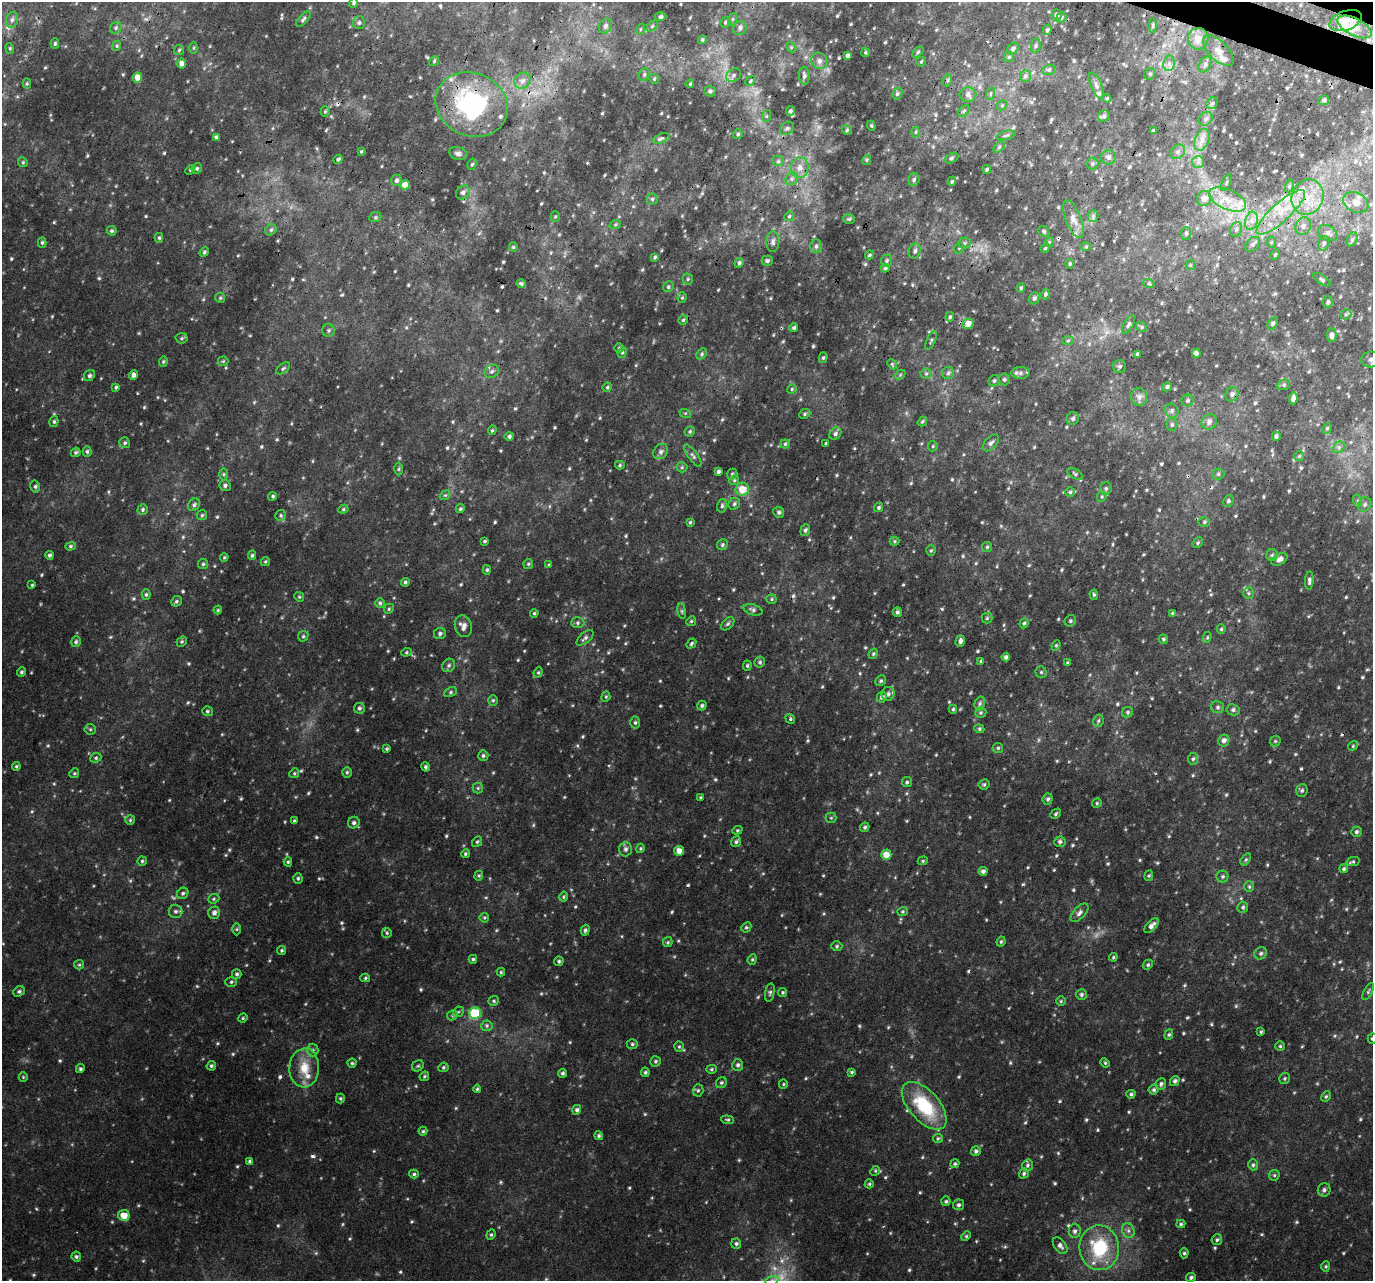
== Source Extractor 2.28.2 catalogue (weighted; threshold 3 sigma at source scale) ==
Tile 10 of 4 x 4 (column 2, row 3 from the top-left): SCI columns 1404-2774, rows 1608-2886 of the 5540 x 5708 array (HDU 1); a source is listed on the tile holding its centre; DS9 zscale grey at full resolution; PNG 1375 x 1283 px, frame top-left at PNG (2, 2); each listed source drawn as its Kron ellipse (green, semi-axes under 4 px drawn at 4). Shown black and unused: <1% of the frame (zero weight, under 3 of 4 exposures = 5% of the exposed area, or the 3 px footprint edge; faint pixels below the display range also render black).
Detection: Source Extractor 2.28.2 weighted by HDU 2 'WHT'; one run over the whole footprint, this tile lists its part. Background 0.063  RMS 0.0067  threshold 0.0303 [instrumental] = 3 sigma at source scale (4.5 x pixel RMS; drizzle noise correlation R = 1.50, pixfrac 1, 0.0396/0.0396 arcsec/px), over >= 5 px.
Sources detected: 734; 3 too faint to see at this stretch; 11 cosmic-ray / hot-pixel residue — neither listed nor drawn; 11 inside a brighter listed object's ellipse — not listed separately; of the other 709, all 500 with FLUX_AUTO >= 0.808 (the completeness limit of this list) listed and drawn (209 fainter detections not listed), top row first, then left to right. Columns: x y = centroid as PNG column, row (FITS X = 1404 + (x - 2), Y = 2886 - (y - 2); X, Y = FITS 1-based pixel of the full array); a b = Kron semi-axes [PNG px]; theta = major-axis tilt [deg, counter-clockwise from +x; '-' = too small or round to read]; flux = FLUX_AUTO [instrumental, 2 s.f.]
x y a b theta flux
353 3 5 4 - 1.2
1057 15 6 5 - 1.6
660 17 6 4 3 1.8
1061 18 5 4 - 1.2
303 19 9 4 48 1.4
733 19 6 4 71 1
12 20 8 6 72 2.3
1346 21 17 9 20 8.4
725 22 5 5 - 1.1
359 23 6 6 - 1.5
1153 25 7 3 89 0.9
605 26 8 6 66 2.3
652 26 6 4 46 1
1355 27 18 8 -27 7.6
116 28 6 5 - 1.3
740 28 7 6 - 2.5
641 29 6 3 70 0.82
1047 30 5 4 - 1.3
1198 39 11 10 - 6.7
702 40 4 4 - 1.1
55 43 5 4 - 1
1036 45 7 4 83 1.3
117 46 5 4 - 0.95
791 47 6 4 -46 0.9
10 48 5 4 - 0.99
194 48 6 4 90 0.94
1013 49 6 5 - 1.8
179 50 5 5 - 1
1218 51 19 9 -45 6
865 52 4 3 - 0.82
918 52 6 4 45 1
848 56 4 3 - 2
1009 57 5 4 - 0.94
434 61 5 4 - 0.91
819 61 8 7 - 2.8
921 62 5 4 - 0.82
181 63 5 4 - 3.8
1169 63 8 5 79 2.4
1205 64 8 5 64 2.1
1049 70 6 5 - 1.4
644 74 7 5 69 1.4
1150 74 6 5 - 0.97
734 75 8 6 35 2.1
804 76 9 5 -87 2
1025 76 6 5 - 1.5
137 78 5 4 - 7.5
654 79 5 4 - 0.92
948 80 6 4 71 0.95
523 81 8 7 - 3.3
750 81 5 4 - 0.95
27 84 5 4 - 0.86
690 84 4 3 - 0.81
1096 85 14 5 -68 2.7
710 91 5 5 - 1.3
897 94 6 5 - 1.4
990 94 6 4 71 1
968 95 8 7 - 3
1107 98 4 4 - 0.81
1324 100 5 4 - 1.5
1212 103 6 5 - 1.4
472 104 37 31 -23 92
1002 105 6 4 46 0.91
790 111 5 4 - 1.2
964 111 7 4 46 1.2
325 112 5 4 - 0.89
766 116 6 4 71 0.83
1104 116 6 5 - 1.5
1206 119 7 6 - 2.1
871 126 5 4 - 0.82
787 128 8 6 36 1.7
847 130 5 4 - 0.97
1153 131 4 3 - 0.99
915 132 5 3 - 0.82
738 134 5 5 - 1.1
1006 135 10 3 15 1.1
216 137 4 4 - 1.5
661 138 9 4 19 2.2
1202 140 11 7 70 4.3
999 147 7 4 46 1.1
361 151 3 3 - 0.88
1178 152 8 6 45 2.1
458 153 9 6 -15 2.1
1109 157 7 7 - 2.2
951 158 7 4 27 1.1
338 159 5 3 - 1.2
867 160 5 4 - 0.83
778 161 6 5 - 1.6
23 162 5 4 - 1
1198 162 6 6 - 2.1
472 164 6 4 73 1.1
1092 164 6 6 - 1.2
197 168 5 5 - 1.3
800 168 10 8 87 5.4
987 169 4 3 - 1
190 170 5 4 - 0.84
792 179 7 5 45 1.8
397 180 6 5 - 1.8
914 180 6 5 - 1.4
952 181 4 3 - 1
1226 182 9 3 69 0.96
405 185 5 4 - 5.5
1289 186 6 4 71 1.1
463 192 8 6 42 2.3
1307 197 18 15 66 17
1204 198 7 7 - 5.8
652 199 5 5 - 1.1
1228 200 20 10 -24 12
1356 203 13 9 -29 5.5
1281 212 31 9 42 18
789 216 5 4 - 1
1093 216 5 5 - 1.4
375 217 6 5 - 1
555 217 5 4 - 0.86
849 219 6 5 - 1
1073 219 20 7 -68 5.8
1251 221 9 6 74 3.7
615 225 6 4 20 0.89
1303 226 9 7 65 3.3
1236 229 7 5 70 2
271 230 6 5 - 1.1
112 231 5 4 - 1.2
1044 231 6 5 - 1.4
1186 233 6 5 - 1.4
1328 233 10 7 -28 3
159 238 5 4 - 1
1352 239 7 5 64 1.7
42 242 5 4 - 1
773 242 10 6 88 2.4
1049 242 5 4 - 0.98
1271 242 6 4 -73 0.85
964 243 6 5 - 1.4
1324 243 7 5 73 1.8
1253 244 8 6 44 2.1
816 246 7 5 87 1.5
1086 246 6 4 1 0.93
513 247 4 4 - 0.83
959 248 6 4 46 0.98
1045 248 5 4 - 0.9
915 251 8 6 71 2.1
204 252 5 4 - 1.2
869 255 4 3 - 0.83
1275 255 6 4 62 1
655 257 4 3 - 0.96
767 261 5 5 - 1.8
887 261 6 5 - 1.3
739 263 5 4 - 1.7
1070 264 4 4 - 1.1
1190 265 5 4 - 0.88
885 268 4 4 - 0.97
688 279 5 5 - 1
1322 280 10 4 -35 1.4
521 284 5 4 - 1.3
1149 284 6 3 -19 0.85
668 287 5 5 - 1.2
1021 288 5 4 - 0.99
1045 294 5 4 - 1.3
220 298 5 4 - 0.92
682 298 5 4 - 0.88
1034 298 6 5 - 1.7
1328 302 6 5 - 1.3
1346 314 5 5 - 1.1
950 317 5 4 - 1.1
683 320 5 4 - 1.1
1273 323 6 4 58 1.4
968 324 5 5 - 6.6
1129 324 10 4 61 1.6
1141 327 6 4 -25 1.1
794 328 4 4 - 1.3
328 330 6 6 - 1.3
1332 335 6 5 - 2.6
182 338 6 5 - 1.1
931 340 10 3 65 1
1068 340 6 4 2 1
619 348 4 4 - 0.93
622 352 5 4 - 1
1196 353 4 4 - 1.6
702 354 6 4 44 1.2
1137 354 4 4 - 1
823 358 5 4 - 1
1371 359 9 8 - 3.1
163 361 5 4 - 0.99
223 361 5 5 - 0.82
892 364 6 4 -47 0.91
1120 366 6 6 - 1.4
283 368 8 4 37 1.1
492 371 7 6 - 1.8
948 373 6 6 - 1.4
1020 373 9 6 0 2.3
926 374 5 5 - 1
133 375 5 4 - 2.9
900 375 6 4 46 0.88
89 376 6 5 - 1.6
1004 379 6 5 - 1.4
994 381 6 5 - 1.4
1284 385 6 5 - 1.2
116 387 4 4 - 1
607 387 5 4 - 0.96
1167 387 5 4 - 1.4
792 389 5 4 - 0.81
1232 394 7 6 - 2.2
1139 397 8 8 - 3.2
1293 399 6 4 83 2.7
1187 400 6 6 - 1.2
1172 411 7 6 - 1.9
685 413 6 4 -17 0.83
805 414 6 4 24 1.1
1073 418 6 6 - 1.6
54 421 6 4 76 1.1
922 422 5 4 - 0.89
1209 422 8 7 - 3.3
1172 425 6 5 - 1.3
1327 428 5 4 - 1
492 430 5 4 - 0.83
690 431 5 4 - 1.1
835 434 6 5 - 1.7
509 436 4 4 - 1.6
1276 436 4 4 - 1.5
125 443 5 5 - 1.3
826 443 4 3 - 0.93
991 443 10 5 48 2
785 444 4 4 - 1
933 446 5 5 - 0.82
1339 447 6 5 - 1.5
87 451 5 4 - 1.2
76 452 5 4 - 1.2
661 452 8 6 47 2.3
693 456 13 4 -55 1.8
1299 456 5 5 - 0.84
620 465 5 4 - 0.96
682 467 5 5 - 0.97
398 469 6 4 89 1.1
718 471 4 3 - 1.4
224 474 6 4 -90 0.98
732 474 5 5 - 1.1
1075 474 8 4 -31 1.3
1218 474 6 5 - 1.3
734 480 5 4 - 0.87
35 486 6 4 -78 1.2
225 486 6 5 - 1.6
1106 488 6 6 - 1.6
742 489 7 6 - 10
1070 492 4 4 - 1.1
445 495 5 4 - 0.93
273 496 4 4 - 1.2
1102 497 5 4 - 0.96
1228 501 6 5 - 1.4
1358 501 6 4 -72 0.93
734 504 6 5 - 1.2
1365 504 7 6 - 1.8
194 505 7 5 44 1.7
722 506 7 5 76 1.2
879 507 5 4 - 1.2
143 509 5 5 - 1.3
343 509 5 4 - 0.91
460 509 5 4 - 1.1
779 512 5 5 - 1.5
202 515 5 5 - 1
281 515 5 5 - 1.2
690 522 4 4 - 0.84
1204 522 6 5 - 1.2
805 530 6 4 69 1.6
485 541 4 3 - 0.96
894 541 5 4 - 0.92
1198 543 5 4 - 1
722 545 6 5 - 1.2
71 546 5 4 - 1.1
987 547 5 5 - 1
931 551 5 4 - 0.86
49 555 4 4 - 1.4
252 555 5 4 - 1.1
1272 555 6 6 - 1.4
224 557 4 3 - 0.83
1279 559 8 5 29 3.5
265 561 5 4 - 0.89
203 564 5 5 - 1.1
528 564 5 5 - 0.91
549 565 4 4 - 0.88
487 570 5 4 - 0.97
1309 581 9 4 87 1.8
405 582 4 4 - 1.2
32 585 4 4 - 0.82
1249 593 6 5 - 1.1
146 594 5 4 - 1.3
1094 595 5 4 - 0.88
299 597 5 4 - 0.83
772 599 5 4 - 0.96
176 601 6 5 - 1.2
380 603 5 5 - 1.1
389 609 5 4 - 0.88
218 610 4 4 - 0.82
753 610 10 5 -17 1.8
682 611 8 4 -82 1.1
897 612 5 4 - 1.5
534 613 4 3 - 0.93
1172 613 4 4 - 0.95
987 618 5 5 - 0.98
691 621 5 4 - 0.89
1070 621 6 5 - 1.2
578 623 7 5 1 1.4
1024 623 5 4 - 1.1
728 624 8 5 44 1.4
463 626 11 8 -76 4.4
1221 629 4 4 - 0.92
440 633 6 5 - 1.7
303 636 5 5 - 1.1
1207 637 6 4 64 0.94
585 638 10 5 40 2
1163 639 5 4 - 0.99
960 641 6 4 73 2.4
76 642 5 4 - 1.3
182 642 5 4 - 0.94
691 643 5 4 - 1.1
1056 645 5 4 - 0.85
406 652 5 4 - 0.9
873 654 5 4 - 1
1006 657 4 4 - 1.8
981 661 4 4 - 0.85
760 662 5 5 - 1.2
1068 663 4 3 - 1.3
449 665 7 6 - 1.6
747 666 5 4 - 0.88
21 672 5 4 - 1.1
538 672 5 4 - 0.88
1041 672 5 5 - 1
881 681 6 5 - 1.1
450 692 6 4 28 1.2
888 694 7 6 - 2.2
606 697 5 4 - 0.85
882 697 5 5 - 2.4
493 700 5 4 - 0.94
980 703 7 5 74 1.4
702 706 5 4 - 1.4
1218 707 7 6 - 1.6
359 708 5 5 - 1.4
953 709 4 4 - 0.95
1233 710 6 5 - 1.6
207 711 5 5 - 1.2
1128 712 6 5 - 1.2
981 713 6 5 - 1.1
790 719 5 4 - 0.94
1098 721 6 5 - 1.2
635 723 6 4 89 1.2
90 729 5 5 - 1.1
979 729 5 4 - 0.93
1224 740 6 5 - 3.1
1275 741 6 5 - 0.98
1353 746 5 4 - 0.84
998 748 5 5 - 1
387 749 3 3 - 0.84
483 756 5 5 - 1.4
96 758 6 4 23 1
1193 759 6 5 - 1.3
16 766 4 3 - 0.93
426 767 5 3 - 1.5
347 772 5 4 - 0.95
74 773 5 4 - 0.84
294 773 5 4 - 0.9
907 782 5 5 - 1.1
984 784 5 5 - 1.1
478 788 5 5 - 0.95
1302 790 6 5 - 1.2
700 797 4 4 - 0.88
1048 799 5 5 - 1.5
1097 803 5 4 - 0.84
1056 814 6 4 45 1
831 818 5 5 - 0.89
130 820 5 5 - 0.92
294 821 4 3 - 0.93
354 823 6 5 - 1.7
865 827 5 4 - 1.2
737 830 5 4 - 0.89
1356 832 5 5 - 1.4
477 842 6 4 52 0.97
736 842 5 5 - 1.4
1060 842 6 5 - 2
640 848 5 4 - 0.88
626 849 7 6 - 2.1
679 851 5 5 - 4.6
465 854 4 4 - 1.1
886 855 5 5 - 7.2
1246 859 7 4 58 0.89
142 861 4 4 - 1
923 861 5 4 - 0.84
1353 861 6 4 12 1.1
288 862 4 4 - 0.95
1344 869 4 4 - 1.1
983 871 4 4 - 2.2
479 876 5 4 - 0.84
1149 876 5 4 - 0.91
1223 876 6 6 - 1.3
298 878 5 4 - 1.1
1249 887 5 5 - 1
183 893 6 5 - 1.4
563 897 5 3 - 0.81
214 899 6 4 22 0.93
1243 907 6 5 - 1.3
175 911 7 6 - 1.8
902 911 5 4 - 0.88
214 913 6 5 - 2.8
1079 913 11 6 46 2.4
484 918 5 4 - 0.84
1152 926 9 4 47 3.1
746 927 5 4 - 0.99
237 929 6 4 89 0.9
585 930 5 4 - 1.2
387 933 5 5 - 1
668 942 5 4 - 0.87
1001 942 5 3 - 0.82
837 946 5 5 - 1.1
282 950 4 4 - 0.99
1261 953 6 5 - 1.6
1113 957 4 3 - 0.82
473 959 4 4 - 1
752 959 5 4 - 0.88
559 961 5 4 - 1.2
79 965 5 4 - 0.89
1148 965 5 4 - 1.1
501 972 4 4 - 0.82
237 974 5 4 - 1.3
365 978 5 4 - 0.86
231 982 6 5 - 1.1
19 991 6 5 - 1.3
770 992 9 5 79 1.4
783 992 4 4 - 0.93
1368 992 9 4 63 1.1
1081 994 5 5 - 1.4
494 1001 5 4 - 0.95
1061 1001 4 4 - 0.84
458 1012 6 4 43 1.1
475 1013 6 5 - 38
452 1015 5 4 - 0.99
243 1018 5 4 - 0.81
487 1026 5 5 - 1.3
1261 1032 4 3 - 0.82
1169 1035 5 4 - 1
1372 1038 5 4 - 1.1
632 1044 5 4 - 1.1
1280 1046 4 4 - 0.91
679 1047 5 4 - 0.96
313 1050 6 5 - 1.5
655 1061 5 5 - 1.2
352 1063 4 4 - 0.96
1105 1063 5 4 - 0.87
738 1065 5 5 - 2
211 1066 5 4 - 1.2
418 1066 6 5 - 1
443 1067 5 4 - 1
304 1068 19 15 86 14
80 1069 4 4 - 1.2
711 1069 5 4 - 1.1
645 1072 5 4 - 1.1
852 1072 4 4 - 1
563 1073 4 4 - 1.4
424 1076 5 4 - 0.94
23 1077 5 4 - 0.83
1285 1079 5 5 - 1
1175 1081 5 4 - 1.7
721 1083 6 5 - 1.2
783 1084 5 4 - 0.82
1161 1084 6 5 - 1.7
477 1089 4 4 - 0.86
698 1090 6 5 - 1.1
1154 1090 5 5 - 1.3
1131 1094 4 4 - 1.4
1326 1097 5 4 - 0.99
340 1098 5 4 - 0.9
924 1106 29 15 -48 39
577 1110 5 4 - 1.6
728 1120 6 4 -5 1
423 1131 4 4 - 0.93
599 1136 4 4 - 1.1
938 1138 5 4 - 0.87
976 1151 5 4 - 1.6
250 1161 4 4 - 1.3
955 1164 5 4 - 0.92
1027 1165 6 5 - 1.2
1253 1165 5 4 - 1.2
875 1171 5 4 - 0.89
1024 1173 5 4 - 1.3
414 1174 5 4 - 1.1
1274 1175 6 5 - 1
869 1184 4 4 - 0.86
1324 1190 7 6 - 1.8
946 1201 5 4 - 1.1
959 1205 5 5 - 1.5
124 1215 5 5 - 9
1181 1224 4 4 - 0.95
1075 1231 7 6 - 2
1128 1231 8 6 -69 2
491 1235 5 4 - 1
966 1236 5 4 - 0.82
1217 1240 5 5 - 1.2
736 1244 5 5 - 1.4
1060 1246 9 5 -52 2.4
1099 1248 22 20 -85 39
1184 1253 5 4 - 1.1
76 1257 5 5 - 1.3
1326 1267 5 4 - 0.93
1191 1277 5 4 - 1.4
772 1280 7 4 19 1.6
Overlapping masked pixels (flux is a lower limit): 5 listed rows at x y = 1346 21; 472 104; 1307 197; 742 489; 1060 842
Isophote crosses this tile's border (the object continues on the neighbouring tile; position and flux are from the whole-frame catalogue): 4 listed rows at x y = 353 3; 1371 359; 1372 1038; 772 1280